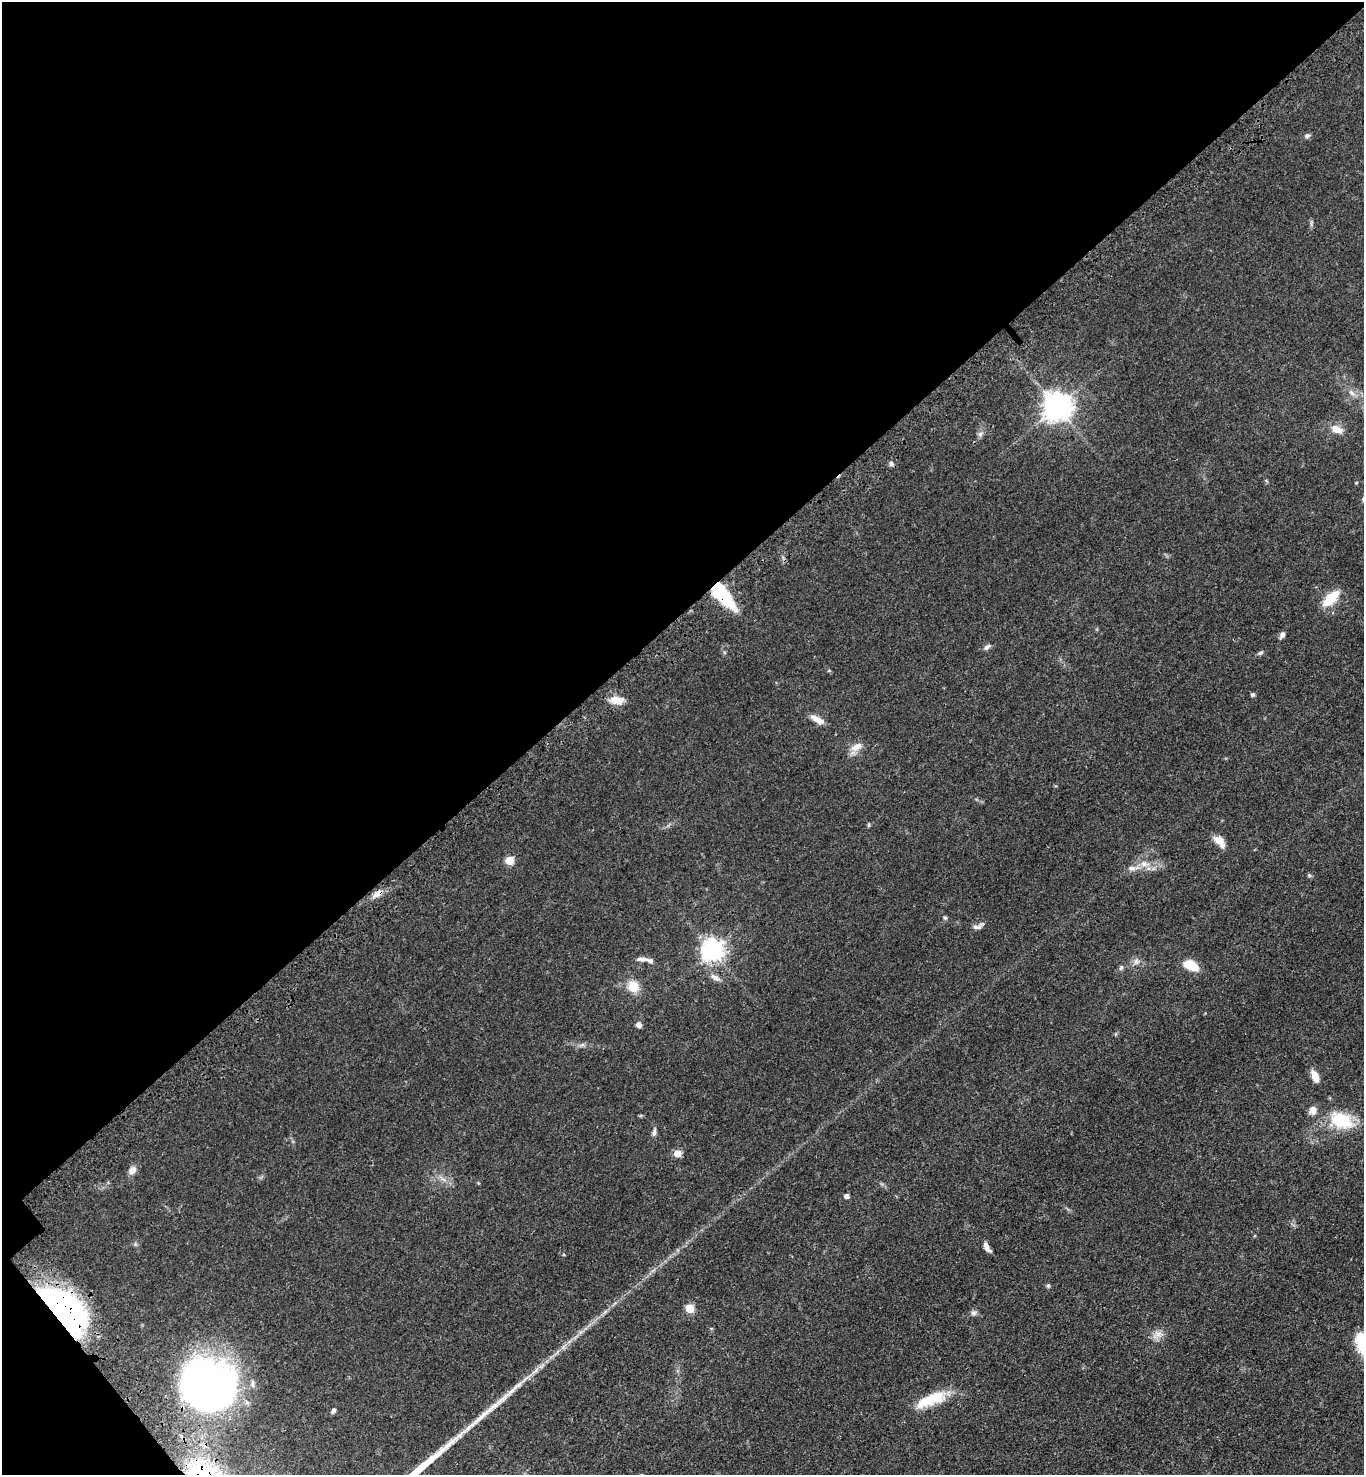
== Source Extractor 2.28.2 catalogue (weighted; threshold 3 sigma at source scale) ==
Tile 5 of 4 x 4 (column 1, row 2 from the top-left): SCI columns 250-1611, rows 3046-4518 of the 6090 x 6092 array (HDU 1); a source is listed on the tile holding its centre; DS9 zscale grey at full resolution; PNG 1366 x 1477 px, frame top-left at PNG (2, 2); no overlay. Shown black and unused: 43% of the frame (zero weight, under 3 of 4 exposures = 6% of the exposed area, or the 3 px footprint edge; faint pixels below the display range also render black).
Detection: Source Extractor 2.28.2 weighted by HDU 2 'WHT'; one run over the whole footprint, this tile lists its part. Background 0.0438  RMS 0.0052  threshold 0.0233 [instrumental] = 3 sigma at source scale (4.5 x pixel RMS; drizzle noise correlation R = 1.50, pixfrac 1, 0.05/0.05 arcsec/px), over >= 5 px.
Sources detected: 54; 1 inside a brighter object's white glare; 1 long thin detection or spike segment (spike, bleed or trail) — not listed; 2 inside a brighter listed object's ellipse — not listed separately; the other 50 listed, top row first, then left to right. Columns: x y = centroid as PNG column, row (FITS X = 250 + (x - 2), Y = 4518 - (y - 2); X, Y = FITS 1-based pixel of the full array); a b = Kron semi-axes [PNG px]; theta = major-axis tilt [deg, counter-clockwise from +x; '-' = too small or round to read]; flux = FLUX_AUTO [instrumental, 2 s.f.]
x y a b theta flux
1307 136 8 6 -6 1.2
1351 393 11 5 -41 2.1
1057 406 9 8 - 680
1337 429 17 10 -23 4.8
980 434 7 6 - 1.3
891 464 7 6 - 1.3
1356 483 5 3 - 0.39
722 595 33 12 -51 31
1331 598 24 11 44 11
1282 634 8 6 65 1.5
987 647 11 6 30 1.7
1260 653 8 5 19 0.92
1252 695 5 5 - 0.82
616 700 19 10 -9 5.5
817 720 18 7 -29 4.1
856 747 18 9 29 4.8
869 825 7 3 81 0.56
1219 841 16 8 -47 5.3
509 860 5 5 - 16
1144 864 14 8 -12 4.2
1131 868 11 7 5 2.5
1309 875 6 4 -45 0.71
378 894 16 7 32 3.4
945 918 6 5 - 0.77
977 926 15 6 16 2.3
712 950 8 7 - 330
641 959 14 5 -2 2.6
1136 961 9 8 - 2.2
1191 965 14 8 -26 11
1121 967 8 5 62 0.99
715 978 16 6 -33 2.6
633 987 11 10 - 9.3
639 1025 6 6 - 2.2
582 1045 7 4 19 1.1
1315 1076 14 7 -66 4.9
1341 1120 32 21 -17 20
654 1132 12 5 82 1.5
677 1153 5 5 - 8.9
132 1170 11 8 51 3
847 1196 5 4 - 2.3
986 1247 10 5 -61 2.9
564 1255 4 3 - 0.48
1048 1285 6 4 0 0.7
690 1308 5 5 - 17
57 1309 48 25 -45 150
973 1313 8 7 - 1.5
1158 1334 15 10 26 3.9
207 1387 47 43 -39 300
931 1400 39 13 22 16
333 1410 8 5 59 1.4
Overlapping masked pixels (flux is a lower limit): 4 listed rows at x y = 722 595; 378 894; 57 1309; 207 1387